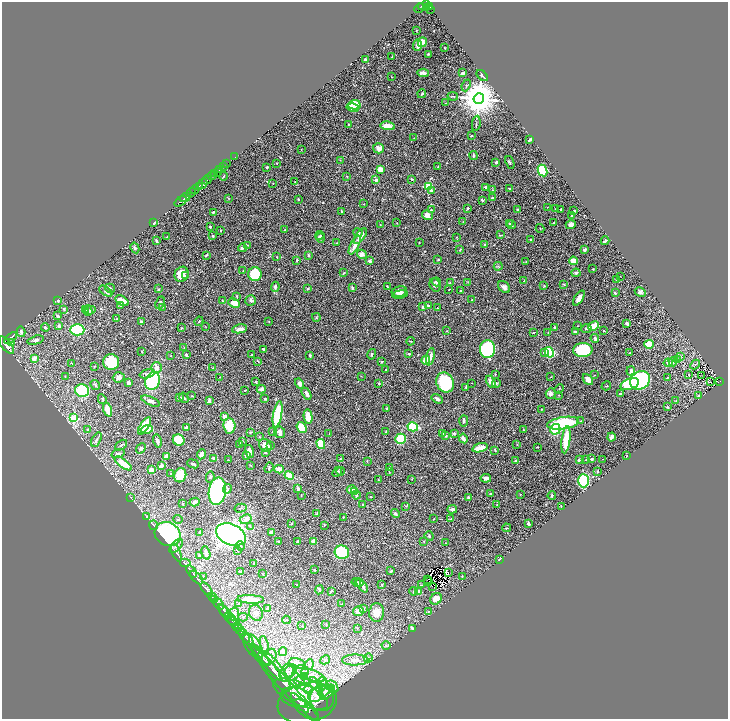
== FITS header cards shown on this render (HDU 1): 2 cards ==
NAXIS1  =                 1452
NAXIS2  =                 1433

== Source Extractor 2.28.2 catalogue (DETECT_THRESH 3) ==
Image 1452 x 1433 px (HDU 1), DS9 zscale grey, zoomed out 1/2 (1 PNG px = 2 x 2 image px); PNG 730 x 721 px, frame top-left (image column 1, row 1433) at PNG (2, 2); each listed source drawn as its Kron ellipse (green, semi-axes under 4 px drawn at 4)
Background 0.45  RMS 0.02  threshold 0.0599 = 3 sigma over >= 5 px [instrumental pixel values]
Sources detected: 564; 37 cannot appear on this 1/2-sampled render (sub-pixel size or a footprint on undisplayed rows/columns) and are neither listed nor drawn; of the other 527, the 500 brightest by FLUX_AUTO listed and drawn (27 fainter detections omitted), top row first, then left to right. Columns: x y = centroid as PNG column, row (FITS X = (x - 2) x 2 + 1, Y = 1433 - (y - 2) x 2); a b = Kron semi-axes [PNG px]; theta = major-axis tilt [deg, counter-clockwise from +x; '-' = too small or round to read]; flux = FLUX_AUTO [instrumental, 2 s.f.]
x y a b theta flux
426 4 4 2 - 410
422 6 3 2 - 200
427 7 3 2 - 160
429 7 2 1 - 4.3
419 8 5 2 - 130
431 9 2 2 - 3.4
416 30 2 1 - 1.4
422 42 5 4 - 15
417 45 5 3 - 22
444 48 2 1 - 2.5
428 54 3 2 - 2.4
392 56 3 2 - 2.5
366 60 3 2 - 18
423 73 5 3 - 12
463 73 3 2 - 12
482 76 7 3 -44 5.6
391 77 2 2 - 1.3
466 85 6 3 66 5.4
422 94 4 3 - 5.7
453 96 5 2 - 2.9
479 99 5 5 - 12000
446 103 3 2 - 1.3
354 105 6 5 - 100
353 107 6 3 -12 43
476 123 8 3 82 5.2
348 124 2 2 - 2.9
388 126 7 4 -8 33
471 136 3 2 - 2.8
414 138 2 2 - 1.7
530 140 4 2 - 9.1
378 148 5 5 - 19
301 149 2 1 - 1.4
473 156 4 3 - 8
235 157 2 1 - 9.5
340 160 2 2 - 1.4
496 162 3 2 - 8.7
277 163 3 2 - 1.6
510 163 7 3 -69 5.1
226 164 2 1 - 48
223 167 2 1 - 87
267 167 2 2 - 4.3
438 167 3 2 - 1.7
220 169 3 2 - 130
380 169 4 3 - 32
542 171 6 4 -64 240
217 172 3 1 - 370
215 173 3 2 - 530
212 176 4 2 - 250
223 176 4 1 - 2.7
347 176 3 2 - 1.6
412 179 3 2 - 3.7
207 180 5 1 - 480
376 180 3 2 - 14
295 182 2 2 - 1.5
273 183 2 2 - 1.7
203 184 5 3 - 350
199 186 3 2 - 340
429 187 4 3 - 190
486 187 2 2 - 7.8
509 188 2 2 - 3.2
195 190 4 3 - 420
431 190 4 3 - 5.7
493 190 3 2 - 1.7
191 193 5 2 - 170
185 197 6 2 36 1200
228 198 4 2 - 2.1
492 198 3 3 - 4.4
298 200 3 2 - 2
482 200 2 2 - 6.9
180 202 6 2 36 1400
364 204 2 2 - 1.4
547 207 2 2 - 1.4
468 208 2 2 - 9.6
518 209 3 2 - 5.9
555 209 2 1 - 1.5
561 209 2 2 - 3
431 210 2 2 - 3.2
341 211 3 2 - 3.4
574 211 3 2 - 4.6
213 212 2 2 - 4.5
427 215 5 5 - 15
571 216 2 2 - 1.8
463 222 3 2 - 2.7
154 223 4 2 - 4.5
397 223 2 2 - 1.4
509 223 3 3 - 2.5
554 223 2 2 - 2.6
380 225 2 2 - 2
511 225 4 2 - 4.8
571 225 5 4 - 17
210 227 2 2 - 5.4
540 229 4 2 - 2.1
220 230 2 2 - 2.9
285 230 2 1 - 1.7
358 233 5 3 - 7.9
320 235 5 2 - 3.6
500 235 3 3 - 2.5
213 236 3 2 - 5.8
360 236 9 3 52 35
167 237 3 2 - 1.3
457 237 2 2 - 2.6
320 238 5 4 - 6.6
531 240 3 3 - 3.8
157 241 4 2 - 6.3
605 241 4 2 - 12
337 243 2 2 - 1.7
419 243 2 2 - 1.6
248 245 3 2 - 2.5
355 245 10 4 64 24
485 245 2 2 - 7.5
135 248 5 4 - 6
242 248 4 3 - 7
585 249 3 3 - 8.1
460 250 4 3 - 4
362 254 5 4 - 20
206 255 3 2 - 4.7
309 255 3 2 - 4.8
277 257 4 3 - 2.6
438 259 3 3 - 3.4
297 260 3 2 - 3.9
370 261 4 3 - 7.4
573 261 4 3 - 42
526 262 2 2 - 2.1
498 266 4 3 - 3.5
593 269 3 2 - 2.9
243 271 2 2 - 1.7
344 273 3 2 - 2.7
576 273 4 3 - 8.2
181 274 8 6 60 44
255 274 7 6 - 180
186 276 3 3 - 6.7
620 276 3 2 - 1.4
616 279 3 2 - 1.6
524 280 2 1 - 1.4
436 282 4 4 - 9.9
468 282 3 2 - 1.3
450 283 3 2 - 2.2
564 284 3 3 - 3.3
435 285 7 5 -64 10
544 285 2 2 - 2.6
275 287 5 4 - 6
387 287 4 2 - 4.6
504 287 7 5 -45 13
110 288 5 3 - 5.2
308 288 3 3 - 2.7
352 288 3 3 - 5.9
159 289 3 2 - 2.5
449 289 2 2 - 1.8
106 291 7 3 -35 5.7
399 291 7 5 12 20
461 291 2 2 - 2.6
640 292 6 4 -27 10
615 293 2 2 - 6.2
400 294 7 2 10 5.6
237 296 4 3 - 3.5
579 298 8 4 56 24
58 300 3 2 - 7.4
251 300 5 5 - 7.6
472 300 3 2 - 4.2
122 301 7 4 -31 43
222 301 3 2 - 2.2
160 303 6 3 68 5.9
234 303 6 4 -25 48
120 306 3 2 - 2.3
428 306 4 3 - 8.8
163 307 3 2 - 1.7
422 307 3 3 - 6.8
437 308 2 2 - 2.8
64 309 4 3 - 4
86 309 3 2 - 2.9
88 310 5 3 - 5
90 310 5 4 - 6.4
58 316 3 3 - 7.8
316 317 4 3 - 3.1
117 319 4 3 - 3
141 321 3 2 - 6.5
199 321 5 2 - 3.1
269 321 2 2 - 1.3
627 324 4 3 - 9.9
59 326 4 3 - 5.9
578 326 2 1 - 1.7
593 326 6 3 28 71
45 327 4 3 - 6.6
205 327 3 1 - 1.4
181 328 2 2 - 2
555 328 3 3 - 6.2
240 329 7 3 9 27
587 329 5 3 - 5.2
77 330 7 5 -1 370
446 331 2 2 - 2.2
604 331 3 2 - 2.4
21 332 5 3 - 9.5
534 332 3 2 - 2.3
548 332 2 1 - 1.9
576 332 3 3 - 11
11 338 8 4 39 2300
595 338 4 3 - 7.4
36 340 8 4 15 11
410 341 4 2 - 2.9
11 343 3 2 - 260
649 344 5 4 - 63
6 345 11 5 -51 4300
184 347 4 2 - 2.7
263 349 3 2 - 5.4
488 349 9 7 86 360
583 350 10 7 2 200
142 352 3 2 - 1.9
544 352 3 3 - 13
549 352 5 3 - 360
629 353 2 2 - 1.6
372 354 5 3 - 4.7
409 354 3 2 - 3.5
171 355 2 2 - 1.3
186 355 3 2 - 7
251 355 3 2 - 2
310 355 2 2 - 7.1
681 356 3 3 - 3.3
430 357 9 3 78 23
34 358 4 3 - 23
426 360 4 4 - 60
678 360 4 3 - 14
258 361 4 2 - 3
111 362 8 7 - 140
382 362 4 3 - 3
673 362 4 3 - 7.9
71 363 3 2 - 1.9
668 363 4 4 - 9.8
695 365 5 3 - 5.1
94 367 3 2 - 1.8
157 368 5 5 - 22
213 368 3 2 - 2.8
386 369 2 2 - 1.6
631 371 4 3 - 11
147 374 8 4 16 9.9
495 374 3 2 - 1.9
689 374 3 2 - 1.5
594 375 2 1 - 1.5
65 376 3 2 - 2.1
361 376 2 1 - 1.5
702 376 3 2 - 1.6
119 377 6 5 - 14
220 377 2 2 - 1.4
551 377 3 2 - 1.9
667 378 3 2 - 2.3
588 379 6 4 -49 18
640 380 10 8 33 580
152 381 9 7 69 230
719 381 3 2 - 68
256 382 2 2 - 9.4
445 382 10 8 -67 240
491 382 6 3 -59 43
710 382 2 2 - 5.1
129 383 2 2 - 12
379 383 2 2 - 3
472 383 2 1 - 1.3
496 383 5 3 - 4.1
300 384 5 4 - 13
630 384 9 5 19 220
95 385 5 3 - 4.9
606 386 5 2 - 2.1
466 387 2 2 - 4.9
261 389 4 4 - 9.5
559 389 5 2 - 2.5
245 390 3 2 - 1.8
82 391 7 6 - 210
551 393 5 5 - 14
306 394 6 3 -60 14
620 394 3 3 - 7.5
559 395 2 2 - 1.9
192 396 3 2 - 2.2
699 396 3 2 - 8.2
180 398 3 3 - 9.1
184 398 5 3 - 5.4
102 399 5 2 - 3.7
265 399 2 2 - 3.3
437 399 6 3 -31 13
151 401 10 4 -23 13
209 401 4 2 - 9.3
676 401 3 2 - 1.4
667 407 2 2 - 5.2
387 408 2 2 - 2.7
541 409 2 2 - 2.1
108 410 7 3 -72 55
278 414 13 4 80 210
225 417 3 3 - 19
308 417 7 3 -80 46
74 418 3 3 - 280
464 421 5 3 - 6.1
580 421 2 2 - 2.5
563 423 16 6 8 270
144 426 10 4 56 150
229 426 8 6 -86 87
187 427 3 2 - 8.9
302 427 6 4 -52 91
413 427 5 4 - 200
87 429 3 3 - 3.8
147 429 6 3 15 50
555 429 5 5 - 77
523 430 3 2 - 3
250 432 3 2 - 3.4
273 432 4 3 - 3.3
280 432 6 5 - 25
386 432 3 2 - 9.9
443 433 2 2 - 2.1
454 433 3 3 - 6.4
329 434 2 1 - 1.3
446 436 3 2 - 2.6
259 437 3 3 - 2.6
611 437 4 2 - 20
463 438 5 2 - 14
401 439 5 5 - 130
96 440 8 3 62 7.8
179 440 6 5 - 88
566 440 13 4 82 120
157 441 7 3 -77 12
242 441 3 2 - 1.9
239 444 3 2 - 3.9
321 444 5 4 - 87
121 445 7 2 39 4.7
265 445 7 5 -44 28
517 445 3 2 - 1.6
270 446 3 2 - 2.9
537 447 2 2 - 2.2
141 448 5 4 - 9.4
480 448 8 3 16 53
495 450 3 2 - 3.1
250 451 7 3 -74 19
265 453 2 2 - 2.7
118 454 6 3 17 12
201 454 5 3 - 13
246 455 4 3 - 7.4
166 456 4 3 - 15
627 456 3 2 - 1.6
213 458 2 2 - 20
340 459 3 2 - 2.2
591 459 3 2 - 5.4
603 459 3 1 - 1.3
228 460 2 1 - 2.2
579 460 3 2 - 9.7
586 460 2 2 - 1.6
367 461 2 2 - 2.4
516 461 4 3 - 5.1
123 463 10 4 -36 64
193 464 6 2 -23 7.1
161 465 3 3 - 16
250 465 3 2 - 1.7
269 468 5 3 - 4.5
390 468 3 2 - 5.6
279 469 4 4 - 25
151 470 3 3 - 42
341 471 4 3 - 3
598 471 2 2 - 3.4
337 472 5 2 - 4.8
389 472 3 1 - 1.6
171 473 2 2 - 3.1
180 475 7 6 - 140
289 475 5 4 - 39
210 477 5 3 - 5.2
486 478 5 3 - 16
412 479 2 2 - 1.6
378 480 2 2 - 1.6
583 481 6 5 - 400
227 489 5 3 - 5.9
298 489 3 3 - 12
352 490 5 3 - 22
217 491 14 8 82 960
354 492 4 3 - 11
490 494 2 2 - 4.2
301 495 3 1 - 2
356 495 4 2 - 5.5
520 495 3 2 - 2.1
552 496 4 3 - 3.9
370 497 3 2 - 1.9
131 498 4 2 - 1.9
468 498 3 3 - 3.3
195 502 5 3 - 9.3
183 504 2 2 - 2.7
497 504 3 2 - 2.6
363 505 2 2 - 3.2
406 506 3 3 - 3
561 506 2 1 - 2.4
240 508 6 3 14 5.3
452 509 5 3 - 12
317 514 4 2 - 4
395 514 5 4 - 5
146 517 3 2 - 2.1
343 517 3 2 - 2.3
178 519 5 3 - 3.3
246 519 6 4 26 22
434 519 2 1 - 2.3
451 519 4 2 - 2.1
528 523 3 2 - 8
291 524 3 3 - 3.5
153 525 5 2 - 2.3
324 525 3 2 - 1.9
250 526 3 3 - 3.5
506 528 4 2 - 2.9
200 532 3 2 - 4.7
271 532 3 3 - 7.8
168 534 13 11 -34 440
231 535 16 10 -24 1500
429 536 5 3 - 4.7
314 541 4 3 - 18
424 541 4 2 - 2.1
279 542 4 2 - 3.4
297 542 3 2 - 4.3
446 543 2 2 - 1.9
176 546 8 4 46 13
240 546 4 4 - 6
238 551 4 2 - 3.4
342 552 7 6 - 190
176 553 9 3 -67 6.8
206 553 7 3 -74 13
199 555 3 3 - 4.4
499 559 3 1 - 3.1
185 563 5 3 - 3.2
254 563 3 2 - 2.2
314 570 2 2 - 4.9
192 571 7 3 -53 6.5
241 571 3 2 - 5.4
391 571 3 2 - 4.9
448 572 2 1 - 5.8
262 574 2 1 - 1.7
203 576 3 2 - 2.1
462 576 4 2 - 2.3
197 577 8 2 -50 5.5
428 579 2 1 - 2.2
356 582 4 3 - 9.7
429 582 3 1 - 1.7
359 583 4 3 - 9.5
381 584 4 2 - 2.5
297 585 4 2 - 2.1
421 585 3 1 - 1.3
362 586 8 3 -53 20
432 586 2 1 - 2700
206 589 8 3 -51 7.9
319 590 4 3 - 4.4
331 591 3 2 - 5.6
414 591 4 3 - 3.4
418 592 3 3 - 14
212 597 5 2 - 3.4
251 599 13 4 -3 75
436 599 6 5 - 37
215 600 4 2 - 3.2
238 603 3 3 - 2.6
218 604 6 2 -51 5.5
342 604 4 2 - 2.3
267 608 3 2 - 8
364 608 3 3 - 2.8
224 611 7 2 -51 5.4
358 611 5 5 - 21
428 611 4 3 - 3.1
377 612 9 7 87 35
256 613 8 6 -65 21
234 614 6 5 - 22
227 615 13 2 -51 9.5
243 617 4 4 - 6.4
232 620 10 2 -56 6.6
286 620 4 2 - 3
235 624 9 2 -50 6.7
326 624 2 2 - 1.7
302 626 3 2 - 4.5
357 628 3 2 - 2.4
412 628 4 3 - 10
239 629 7 2 -46 6.6
244 635 8 3 -56 9.2
248 640 8 3 -50 7.7
264 645 9 4 -78 14
253 646 14 7 -56 29
386 646 4 3 - 5.2
283 652 4 3 - 5.7
260 655 14 3 -50 13
269 657 8 6 55 29
368 658 5 3 - 6.6
325 660 5 4 - 6
355 660 13 5 0 31
267 663 23 2 -49 17
297 664 8 5 -11 38
309 665 5 3 - 6.4
302 670 7 5 -20 13
274 671 24 8 -54 44
290 671 7 5 54 18
287 673 9 6 63 28
313 675 12 5 -22 36
304 677 2 2 - 2.1
299 681 5 5 - 12
323 682 5 4 - 8.9
314 683 6 3 -74 7.6
285 684 52 6 -48 49
332 687 7 5 -49 12
308 689 5 3 - 7.9
325 691 7 4 42 16
327 692 9 5 48 16
301 694 29 11 -23 97
315 695 8 7 - 30
296 697 15 10 -12 24
322 698 13 12 - 47
300 703 12 3 -49 10
307 703 30 20 13 150
306 709 14 7 -36 25
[27 fainter detections neither listed nor drawn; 37 sub-pixel or undisplayed-footprint detections neither listed nor drawn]